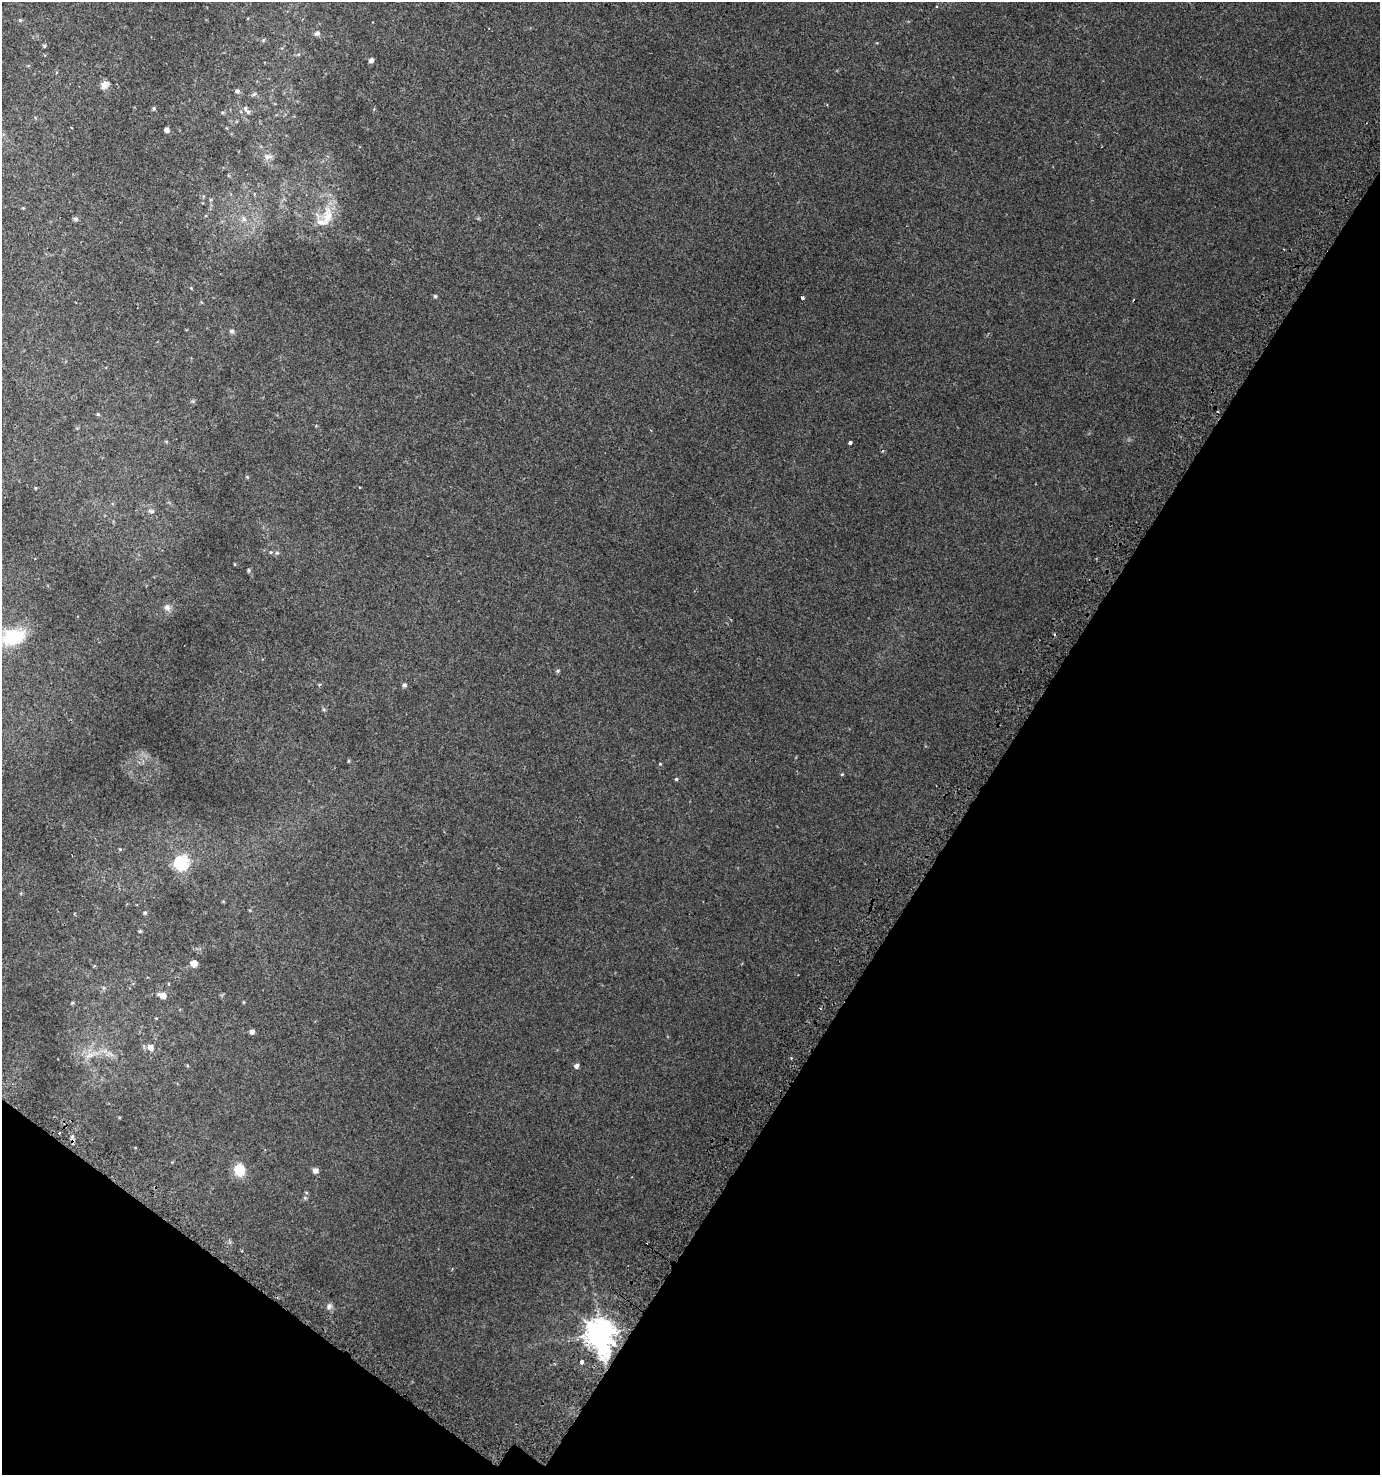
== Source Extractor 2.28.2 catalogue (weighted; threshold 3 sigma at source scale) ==
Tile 15 of 4 x 4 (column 3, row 4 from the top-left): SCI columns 3070-4447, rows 64-1536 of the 6069 x 6006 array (HDU 1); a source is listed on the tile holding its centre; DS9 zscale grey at full resolution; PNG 1382 x 1477 px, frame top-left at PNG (2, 2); no overlay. Shown black and unused: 32% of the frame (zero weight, under 2 of 3 exposures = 3% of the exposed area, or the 3 px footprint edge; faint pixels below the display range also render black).
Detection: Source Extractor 2.28.2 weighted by HDU 2 'WHT'; one run over the whole footprint, this tile lists its part. Background 0.00528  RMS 0.0045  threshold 0.0203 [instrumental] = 3 sigma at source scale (4.5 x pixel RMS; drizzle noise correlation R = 1.50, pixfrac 1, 0.0396/0.0396 arcsec/px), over >= 5 px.
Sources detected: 65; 3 cosmic-ray / hot-pixel residue — not listed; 3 inside a brighter listed object's ellipse — not listed separately; the other 59 listed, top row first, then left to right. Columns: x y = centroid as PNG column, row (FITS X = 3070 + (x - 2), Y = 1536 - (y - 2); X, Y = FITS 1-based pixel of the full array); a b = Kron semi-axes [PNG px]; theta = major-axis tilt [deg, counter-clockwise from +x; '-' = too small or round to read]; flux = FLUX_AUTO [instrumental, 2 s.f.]
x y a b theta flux
20 20 5 5 - 0.52
317 33 8 6 37 1.3
263 40 5 5 - 0.51
44 46 4 4 - 0.55
371 60 6 5 - 1.2
105 85 13 9 36 2.5
237 91 7 5 -8 0.89
254 94 6 5 - 0.68
154 108 6 4 90 0.62
222 112 5 3 - 0.48
248 112 7 6 - 0.88
166 130 4 4 - 1.8
267 157 11 6 8 1.7
23 208 4 4 - 0.34
328 216 29 25 -12 13
75 219 6 5 - 1.1
244 219 8 6 -76 1.6
191 288 4 3 - 0.36
435 296 5 4 - 0.63
802 298 4 3 - 1
232 331 6 6 - 0.9
98 414 5 4 - 0.52
850 442 4 3 - 2.6
247 477 5 4 - 0.44
36 488 3 3 - 0.39
151 511 10 5 -13 1.1
271 552 5 4 - 0.52
277 553 6 5 - 0.76
234 564 4 3 - 0.32
248 570 7 3 82 0.52
167 607 9 8 - 1.9
15 636 31 17 22 18
558 671 5 4 - 0.68
404 685 5 5 - 1
348 761 4 4 - 0.45
660 764 4 3 - 0.33
842 774 5 4 - 0.42
676 779 5 4 - 0.56
120 849 5 4 - 0.4
181 863 7 6 - 76
145 913 5 5 - 0.7
140 931 5 4 - 0.47
194 963 6 6 - 3.5
94 966 4 3 - 0.39
162 995 9 6 -18 3.3
243 1002 5 3 - 0.33
72 1003 5 4 - 0.48
252 1032 4 4 - 1.8
150 1047 10 8 -41 2.8
109 1054 15 7 -5 3.3
90 1055 18 8 28 4.7
576 1066 5 5 - 1.5
72 1136 6 5 - 1
239 1170 14 12 -85 7.9
315 1170 5 5 - 2.1
305 1198 5 5 - 0.68
329 1306 9 7 65 1.4
601 1333 11 9 -79 640
582 1362 3 3 - 13
Overlapping masked pixels (flux is a lower limit): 1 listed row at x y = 601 1333
Isophote crosses this tile's border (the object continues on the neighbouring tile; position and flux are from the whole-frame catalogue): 1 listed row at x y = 15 636